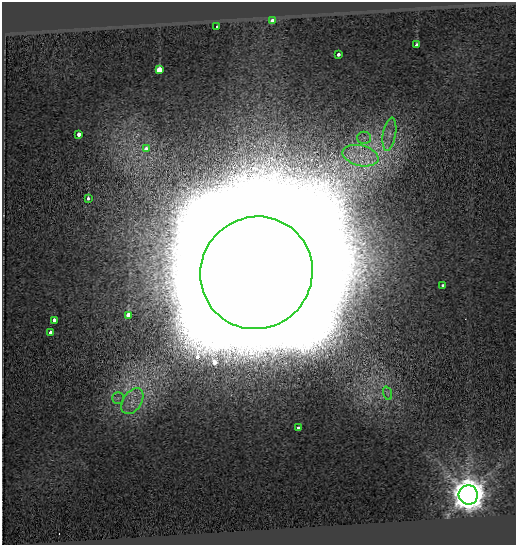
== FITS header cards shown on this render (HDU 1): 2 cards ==
NAXIS1  =                  514
NAXIS2  =                  543

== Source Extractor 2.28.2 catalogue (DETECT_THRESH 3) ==
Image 514 x 543 px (HDU 1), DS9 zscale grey, 1 PNG px = 1 image px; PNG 518 x 547 px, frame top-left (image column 1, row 543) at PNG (2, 2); each listed source drawn as its Kron ellipse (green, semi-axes under 4 px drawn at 4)
Background -0.255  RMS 0.2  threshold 0.588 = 3 sigma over >= 5 px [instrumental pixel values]
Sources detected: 21; all 21 listed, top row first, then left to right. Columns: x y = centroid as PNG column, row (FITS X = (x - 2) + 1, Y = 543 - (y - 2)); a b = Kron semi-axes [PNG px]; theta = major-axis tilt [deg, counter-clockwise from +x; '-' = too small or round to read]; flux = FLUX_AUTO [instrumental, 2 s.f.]
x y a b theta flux
272 21 4 3 - 5.7e+02
217 27 3 3 - 1.4e+02
417 45 3 3 - 1.3e+02
338 55 4 3 - 9.9e+01
159 70 4 3 - 3.7e+03
389 134 17 6 80 1.3e+02
78 135 4 3 - 1.8e+02
364 138 6 6 - 5.0e+01
146 149 4 4 - 2.5e+02
360 156 18 10 -14 3.1e+02
88 199 3 3 - 1.3e+02
256 273 57 55 48 6.5e+06
443 285 3 3 - 9.3e+01
128 315 4 3 - 4.6e+02
54 320 3 3 - 2.4e+02
50 332 4 3 - 1.8e+02
387 393 7 4 -71 2.7e+01
118 398 6 6 - 3.8e+01
132 401 14 9 55 1.7e+02
298 428 4 3 - 7.6e+01
468 495 10 9 - 3.2e+04